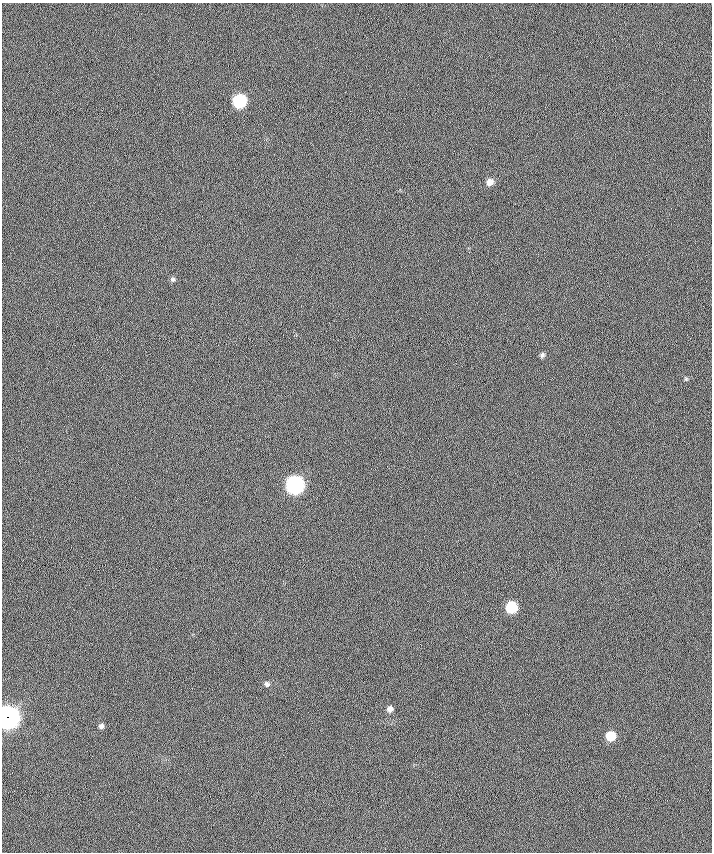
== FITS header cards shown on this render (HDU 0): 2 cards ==
NAXIS1  =                  710 /
NAXIS2  =                  850 /

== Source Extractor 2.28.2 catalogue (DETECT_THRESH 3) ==
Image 710 x 850 px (HDU 0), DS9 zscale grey, 1 PNG px = 1 image px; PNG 714 x 854 px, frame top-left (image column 1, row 850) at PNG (2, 3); no overlay
Background -0.163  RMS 14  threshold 40.6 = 3 sigma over >= 5 px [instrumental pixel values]
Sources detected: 12; all 12 listed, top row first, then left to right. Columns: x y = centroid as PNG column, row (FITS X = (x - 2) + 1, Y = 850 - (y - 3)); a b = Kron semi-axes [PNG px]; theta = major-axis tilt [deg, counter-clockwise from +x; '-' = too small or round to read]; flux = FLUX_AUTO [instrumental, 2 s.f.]
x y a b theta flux
239 101 8 8 - 90000
490 182 7 7 - 6400
173 279 6 6 - 1800
542 355 6 5 - 2300
686 379 5 5 - 1200
295 485 9 8 - 280000
511 607 7 7 - 44000
267 684 7 6 - 2200
390 709 6 6 - 3800
8 717 10 9 - 760000
101 726 6 5 - 2600
611 736 7 7 - 20000
At the frame edge (FLAGS 8, measured only in part): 1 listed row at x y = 8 717